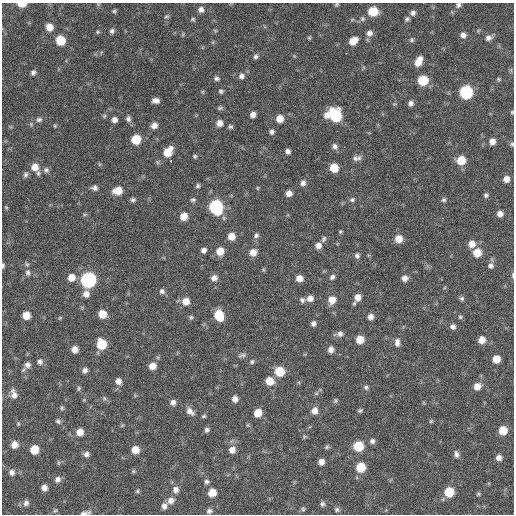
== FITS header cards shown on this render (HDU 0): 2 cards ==
NAXIS1  =                  512 / Axis length
NAXIS2  =                  512 / Axis length

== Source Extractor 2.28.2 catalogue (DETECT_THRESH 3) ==
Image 512 x 512 px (HDU 0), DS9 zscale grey, 1 PNG px = 1 image px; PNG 516 x 516 px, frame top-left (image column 1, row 512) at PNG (2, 3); no overlay
Background 130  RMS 12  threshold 36.2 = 3 sigma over >= 5 px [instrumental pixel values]
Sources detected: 193; all 193 listed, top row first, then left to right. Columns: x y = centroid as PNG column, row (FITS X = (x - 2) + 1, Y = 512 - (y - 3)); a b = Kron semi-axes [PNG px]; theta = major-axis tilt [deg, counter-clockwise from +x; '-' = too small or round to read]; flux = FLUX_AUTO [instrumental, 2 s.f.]
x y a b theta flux
22 4 7 4 0 10000
336 4 5 4 - 1000
458 5 6 6 - 2000
201 10 7 7 - 3400
114 11 5 4 - 1300
373 11 7 7 - 22000
413 13 6 6 - 2800
166 16 6 4 7 1100
193 19 5 5 - 1200
362 19 6 6 - 1700
407 19 7 5 43 1900
49 27 7 7 - 7900
215 30 6 3 -19 860
112 31 6 5 - 2000
97 32 5 5 - 1100
369 33 8 7 - 4000
463 35 7 6 - 3500
309 38 5 5 - 990
489 38 10 7 29 3500
60 40 7 7 - 20000
412 40 6 5 - 1400
353 41 8 6 36 10000
346 53 2 2 - 3300
256 56 6 6 - 2100
419 59 9 7 58 5400
418 63 9 7 -81 5900
33 73 6 5 - 2300
241 76 8 7 - 3200
217 78 6 5 - 2000
499 79 6 4 -22 1100
423 80 7 7 - 30000
221 91 6 5 - 1600
203 92 6 3 -72 910
466 92 8 7 - 90000
156 100 7 5 -4 4100
411 103 6 6 - 3100
220 108 8 5 11 1500
512 112 4 4 - 870
253 115 5 5 - 4200
327 115 8 7 - 4800
105 116 6 4 22 1100
336 116 10 8 -64 56000
39 119 8 6 13 2300
128 119 8 6 -86 2500
280 119 7 7 - 8700
114 120 6 6 - 3500
219 123 7 7 - 5700
154 125 7 6 - 4500
55 126 5 4 - 930
230 127 6 5 - 1600
272 132 6 6 - 2200
136 139 7 6 - 23000
492 141 6 6 - 5200
512 144 5 5 - 1300
335 146 7 7 - 2800
288 151 6 5 - 2700
168 152 10 7 54 15000
195 156 5 5 - 1300
355 158 8 8 - 3100
461 160 7 7 - 17000
171 161 3 2 - 3800
35 167 9 8 - 7800
334 168 7 6 - 16000
46 170 8 7 - 2500
38 173 7 5 90 1900
25 175 7 6 - 2100
506 179 6 6 - 5600
303 183 8 6 83 3300
198 186 6 5 - 1600
94 188 7 6 - 2800
257 188 6 3 89 920
118 191 9 7 13 12000
289 193 6 5 - 5200
486 195 6 6 - 1800
133 200 6 5 - 1900
193 200 6 5 - 1700
352 200 7 5 27 1700
443 200 6 6 - 1700
6 207 5 4 - 870
216 207 8 7 - 110000
85 214 6 4 18 1100
500 214 6 6 - 4500
184 216 7 7 - 9700
340 232 4 4 - 1000
256 235 7 6 - 2200
231 236 7 7 - 7700
324 239 9 6 65 2100
398 239 7 7 - 9300
472 244 8 7 - 7200
318 246 7 7 - 4600
204 250 6 5 - 3300
220 251 7 7 - 10000
253 252 7 7 - 7300
477 253 8 7 - 12000
357 256 7 7 - 2200
27 264 6 5 - 1500
3 265 6 3 89 1500
491 266 7 7 - 3000
28 273 9 7 -70 2700
513 275 8 3 90 1300
71 277 7 7 - 8100
332 277 7 6 - 2300
214 278 7 6 - 4500
299 278 6 6 - 6400
405 278 6 6 - 4100
88 280 8 8 - 190000
162 291 7 6 - 2400
86 294 7 7 - 5100
358 297 8 7 - 6300
310 298 7 7 - 5000
462 298 6 5 - 1800
302 300 7 6 - 2100
332 300 8 7 - 9400
186 301 7 7 - 8200
102 314 7 6 - 12000
26 315 6 6 - 11000
219 315 8 7 - 25000
191 317 6 5 - 1400
371 317 6 6 - 4100
460 317 5 5 - 1300
60 318 5 4 - 850
314 323 6 6 - 2500
453 327 7 6 - 2800
340 334 7 7 - 2900
360 339 6 6 - 12000
482 340 7 7 - 7600
397 342 10 6 88 4000
101 344 7 7 - 27000
74 349 6 5 - 6300
331 349 6 6 - 4300
242 355 12 5 16 2200
496 359 6 6 - 11000
40 362 9 7 -81 3000
252 362 6 5 - 1600
27 365 9 8 - 4200
152 366 7 6 - 7600
85 370 6 5 - 3100
280 371 7 7 - 23000
118 381 7 6 - 4200
269 381 8 7 - 12000
477 386 8 8 - 6900
366 387 7 6 - 2000
79 388 7 4 72 1200
14 394 13 7 -74 5300
104 398 6 4 -47 1400
235 399 6 6 - 4700
335 400 6 5 - 1400
173 402 6 6 - 3400
62 408 6 5 - 1400
360 410 6 4 24 1500
190 411 11 7 -43 4500
314 411 8 7 - 5900
258 413 6 6 - 12000
204 416 6 4 15 1200
58 421 7 6 - 1800
431 421 5 5 - 1100
18 424 6 4 -71 970
122 425 5 4 - 890
207 430 5 5 - 2100
503 430 7 6 - 15000
80 432 7 7 - 7800
304 437 5 5 - 1100
372 441 7 6 - 2400
14 445 7 7 - 6400
358 446 7 7 - 26000
327 447 7 5 27 1300
34 449 7 6 - 16000
135 450 7 6 - 8900
232 450 8 7 - 5500
86 454 7 6 - 3000
456 454 8 6 -74 2800
499 458 6 6 - 3900
321 462 6 5 - 4700
361 467 7 7 - 22000
133 471 5 5 - 1100
12 472 8 7 - 3000
57 479 8 6 53 3400
207 482 7 6 - 2000
44 488 5 5 - 4200
176 490 8 7 - 4300
137 491 5 4 - 1200
449 492 7 7 - 23000
212 493 7 7 - 10000
478 494 5 4 - 1100
171 500 9 8 - 5000
26 503 8 7 - 2900
322 504 7 6 - 1800
164 506 7 6 - 3500
303 509 6 5 - 1200
337 510 6 6 - 1700
55 511 6 4 2 1100
209 511 7 6 - 2400
85 513 14 4 11 2900
At the frame edge (FLAGS 8, measured only in part): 8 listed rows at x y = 22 4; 336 4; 458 5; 512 112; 512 144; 3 265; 513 275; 85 513